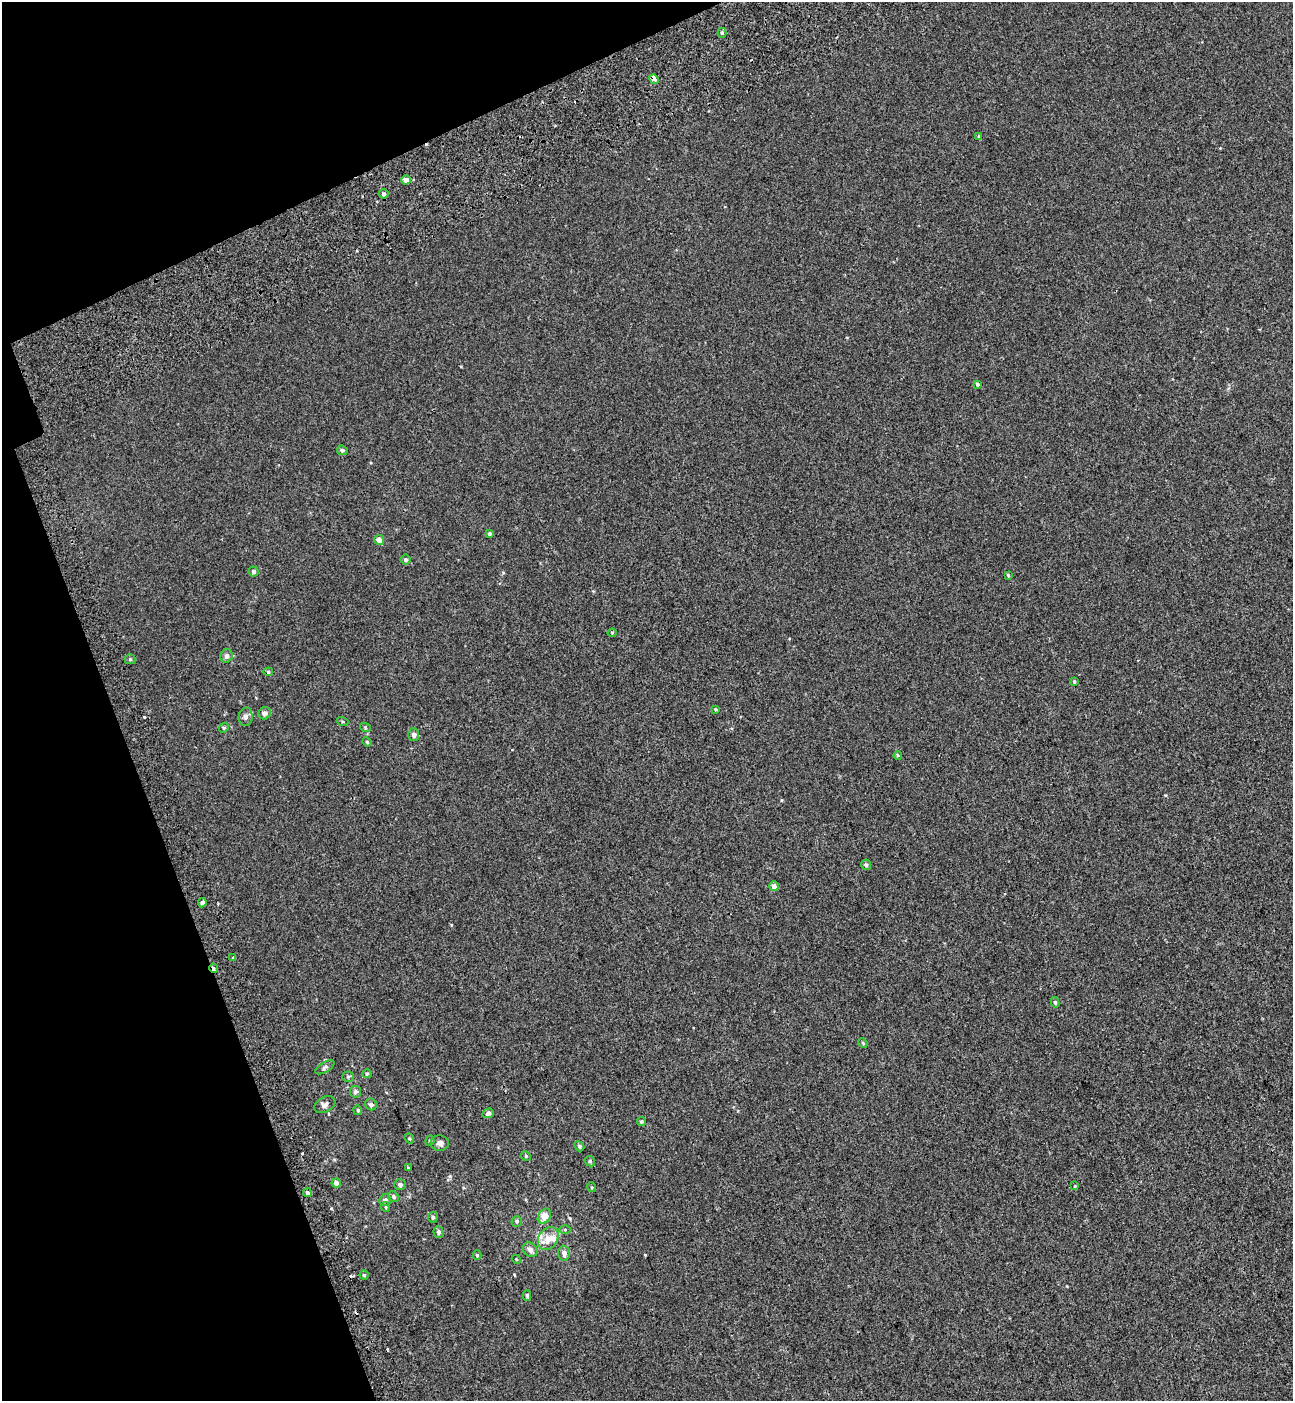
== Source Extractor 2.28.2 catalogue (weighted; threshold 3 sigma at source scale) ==
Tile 5 of 4 x 4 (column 1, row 2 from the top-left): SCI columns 233-1523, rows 2898-4296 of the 5576 x 5797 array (HDU 1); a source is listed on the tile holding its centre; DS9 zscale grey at full resolution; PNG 1295 x 1403 px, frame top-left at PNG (2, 2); each listed source drawn as its Kron ellipse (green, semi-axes under 4 px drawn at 4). Shown black and unused: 17% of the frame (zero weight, under 2 of 3 exposures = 6% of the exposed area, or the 3 px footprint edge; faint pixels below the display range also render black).
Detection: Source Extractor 2.28.2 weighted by HDU 2 'WHT'; one run over the whole footprint, this tile lists its part. Background 5.37e-04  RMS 0.0065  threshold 0.0291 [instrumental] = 3 sigma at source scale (4.5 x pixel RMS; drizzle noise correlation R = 1.50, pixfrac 1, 0.0396/0.0396 arcsec/px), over >= 5 px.
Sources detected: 77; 5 cosmic-ray / hot-pixel residue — neither listed nor drawn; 3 inside a brighter listed object's ellipse — not listed separately; the other 69 listed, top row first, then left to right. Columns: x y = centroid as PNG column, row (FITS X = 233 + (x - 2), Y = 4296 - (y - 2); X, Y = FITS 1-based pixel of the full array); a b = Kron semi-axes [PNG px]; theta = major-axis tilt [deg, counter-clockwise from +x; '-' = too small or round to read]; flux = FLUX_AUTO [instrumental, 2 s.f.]
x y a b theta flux
722 33 5 4 - 1.1
654 79 5 3 - 26
979 136 4 4 - 0.54
406 180 4 4 - 3.8
384 194 5 5 - 1.6
977 384 4 3 - 0.95
342 450 5 4 - 1.2
490 534 4 4 - 1.4
379 540 5 5 - 3.4
406 560 5 5 - 1.2
253 571 5 5 - 1.4
1008 575 4 3 - 0.62
612 633 4 4 - 0.64
227 656 7 6 - 1.9
130 659 5 5 - 0.82
268 672 5 4 - 0.84
1074 682 4 3 - 0.71
715 709 4 3 - 0.58
265 713 6 6 - 2.1
246 717 9 7 86 2.3
343 722 6 3 -19 0.6
365 727 5 3 - 0.55
224 728 5 4 - 0.73
414 734 6 5 - 2.2
367 742 5 4 - 0.59
898 756 4 3 - 0.64
866 865 5 5 - 1.4
774 886 5 4 - 3.7
202 903 4 4 - 4.1
233 958 4 3 - 1.5
214 968 5 3 - 1.3
1055 1002 5 4 - 0.87
863 1043 5 4 - 0.63
325 1067 11 5 31 1.4
367 1074 5 4 - 0.67
348 1077 5 5 - 0.93
355 1092 6 5 - 1.6
371 1104 6 5 - 1.7
325 1105 11 7 29 2.3
358 1110 5 4 - 0.68
488 1113 6 5 - 1.9
641 1122 4 4 - 0.8
409 1138 5 4 - 0.7
430 1141 5 4 - 0.78
440 1143 9 7 -2 2.3
579 1146 5 4 - 1.1
526 1156 5 4 - 0.7
590 1161 5 4 - 0.9
408 1168 3 3 - 0.64
336 1183 4 4 - 2.6
400 1184 6 5 - 1.3
1075 1186 4 4 - 0.53
591 1187 5 3 - 0.59
307 1193 4 4 - 1.9
393 1197 6 5 - 1.1
385 1200 6 5 - 1.9
386 1207 5 4 - 0.69
544 1216 8 6 54 8.5
433 1217 5 5 - 1.3
517 1221 5 5 - 1
565 1229 5 3 - 0.64
439 1232 5 5 - 1.6
548 1238 12 9 55 6
530 1250 8 6 -45 2.6
564 1253 7 6 - 2.5
477 1255 4 4 - 0.79
516 1259 4 3 - 0.53
364 1275 4 4 - 0.77
527 1295 5 4 - 0.86
Overlapping masked pixels (flux is a lower limit): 2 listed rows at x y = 654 79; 214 968